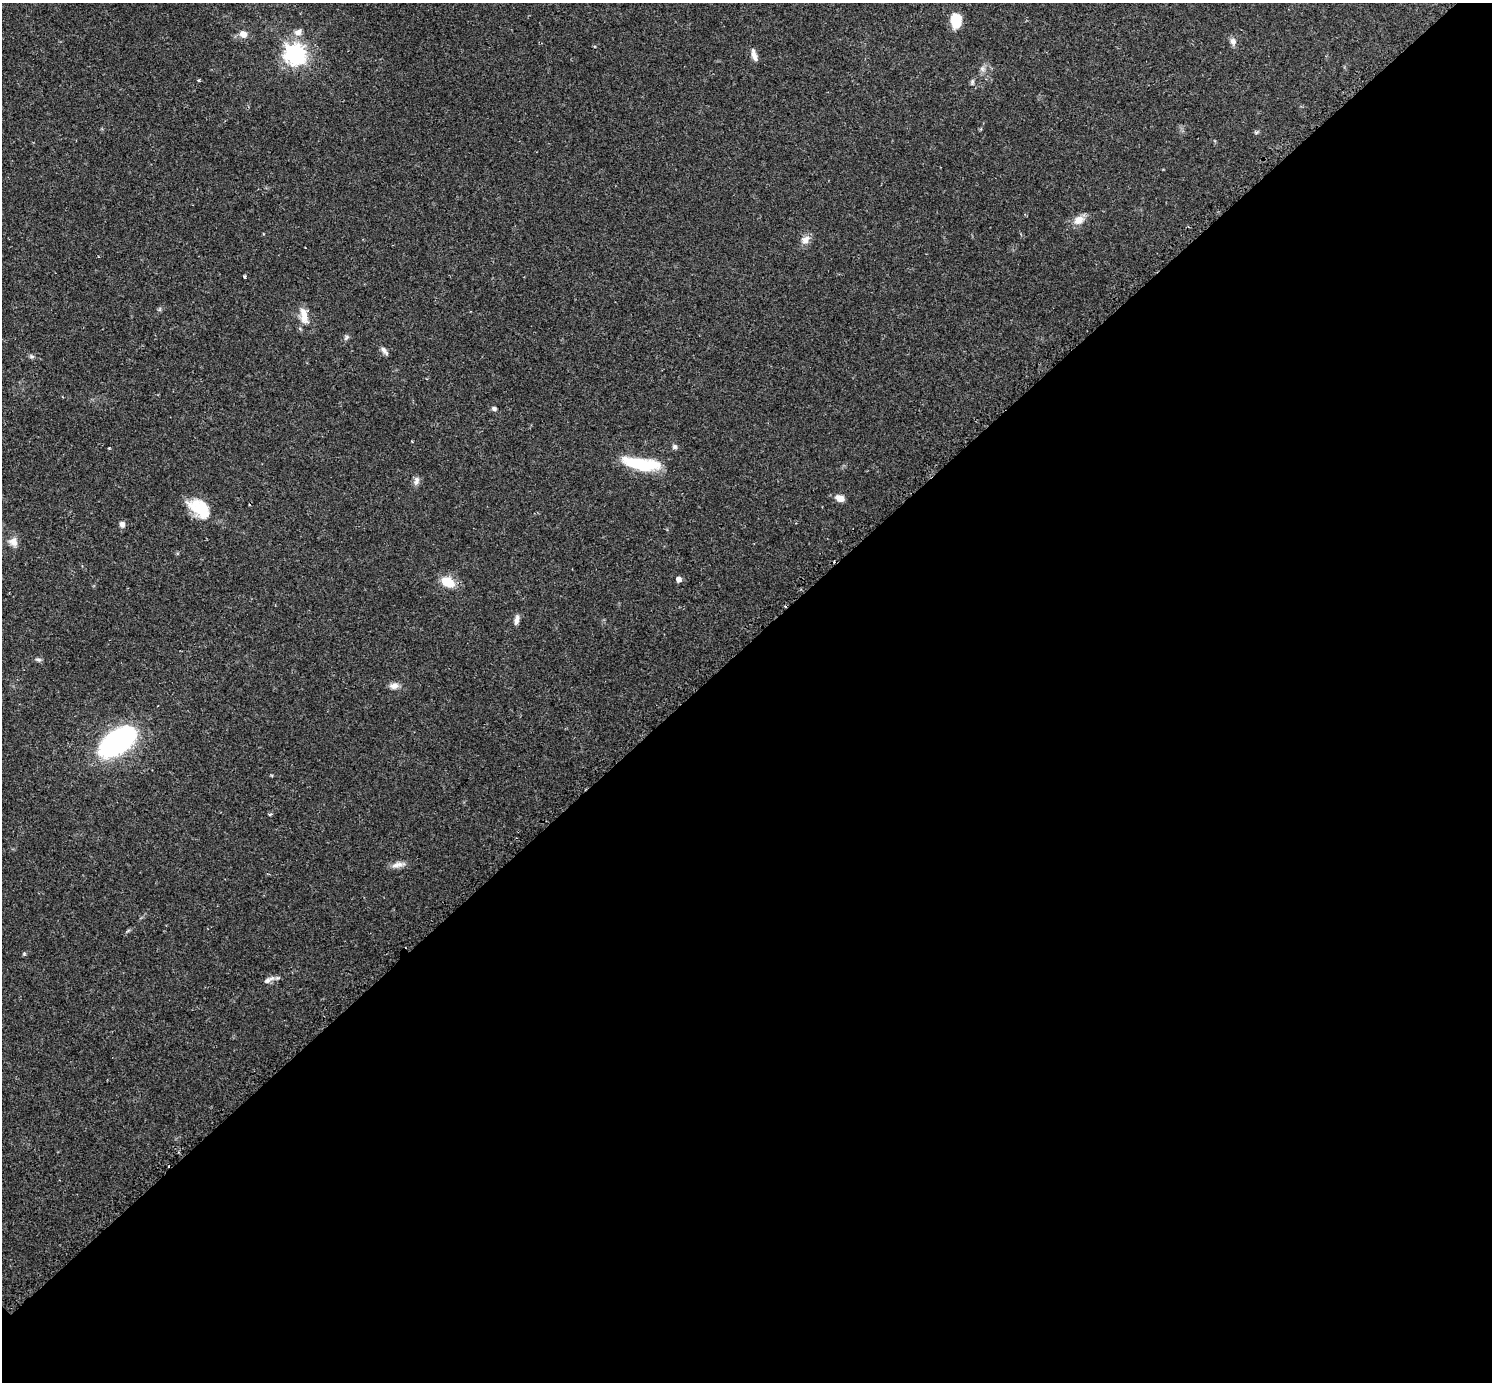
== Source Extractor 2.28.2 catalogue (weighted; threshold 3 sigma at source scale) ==
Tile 12 of 4 x 4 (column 4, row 3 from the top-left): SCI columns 4500-5989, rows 1567-2946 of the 6040 x 6040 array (HDU 1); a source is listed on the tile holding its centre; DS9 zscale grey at full resolution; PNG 1494 x 1384 px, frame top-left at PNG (2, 3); no overlay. Shown black and unused: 53% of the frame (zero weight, under 2 of 3 exposures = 2% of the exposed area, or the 3 px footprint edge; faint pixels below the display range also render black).
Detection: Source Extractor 2.28.2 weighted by HDU 2 'WHT'; one run over the whole footprint, this tile lists its part. Background 0.0818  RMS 0.0056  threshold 0.025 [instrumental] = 3 sigma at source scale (4.5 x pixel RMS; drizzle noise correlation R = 1.50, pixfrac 1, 0.05/0.05 arcsec/px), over >= 5 px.
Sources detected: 38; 1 cosmic-ray / hot-pixel residue — not listed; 1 inside a brighter listed object's ellipse — not listed separately; the other 36 listed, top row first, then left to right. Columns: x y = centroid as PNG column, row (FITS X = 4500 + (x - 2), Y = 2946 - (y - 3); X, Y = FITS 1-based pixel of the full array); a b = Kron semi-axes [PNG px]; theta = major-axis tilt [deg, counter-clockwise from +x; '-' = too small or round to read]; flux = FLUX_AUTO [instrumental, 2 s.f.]
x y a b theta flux
956 21 14 10 -89 14
298 32 11 8 29 3.2
243 34 10 9 - 3.6
1233 41 10 7 -76 2.5
295 54 8 7 - 320
754 57 16 7 -65 3.1
982 69 8 7 - 2
198 80 4 3 - 0.67
972 81 7 5 83 1
981 129 4 4 - 0.57
1256 132 6 4 1 0.77
1079 220 14 10 31 5.5
805 240 12 10 55 3.9
244 277 3 3 - 1.4
160 309 7 4 71 0.8
304 315 24 10 -80 7.2
346 337 9 5 54 1.2
384 351 12 5 -51 2.1
31 356 8 5 -6 1.1
494 409 6 5 - 1.3
675 447 6 6 - 1.4
109 448 3 3 - 0.42
639 464 37 11 -12 30
416 481 12 7 75 2.4
840 498 10 7 -23 4.2
199 508 28 16 -38 19
122 524 7 6 - 2.4
13 542 13 11 -58 4.1
678 579 6 6 - 2.6
447 582 17 11 -25 11
516 620 13 5 80 2.5
38 660 9 5 -10 1.2
394 686 12 8 15 3
117 741 31 17 34 140
398 865 21 7 11 3.7
268 980 16 6 26 2.8